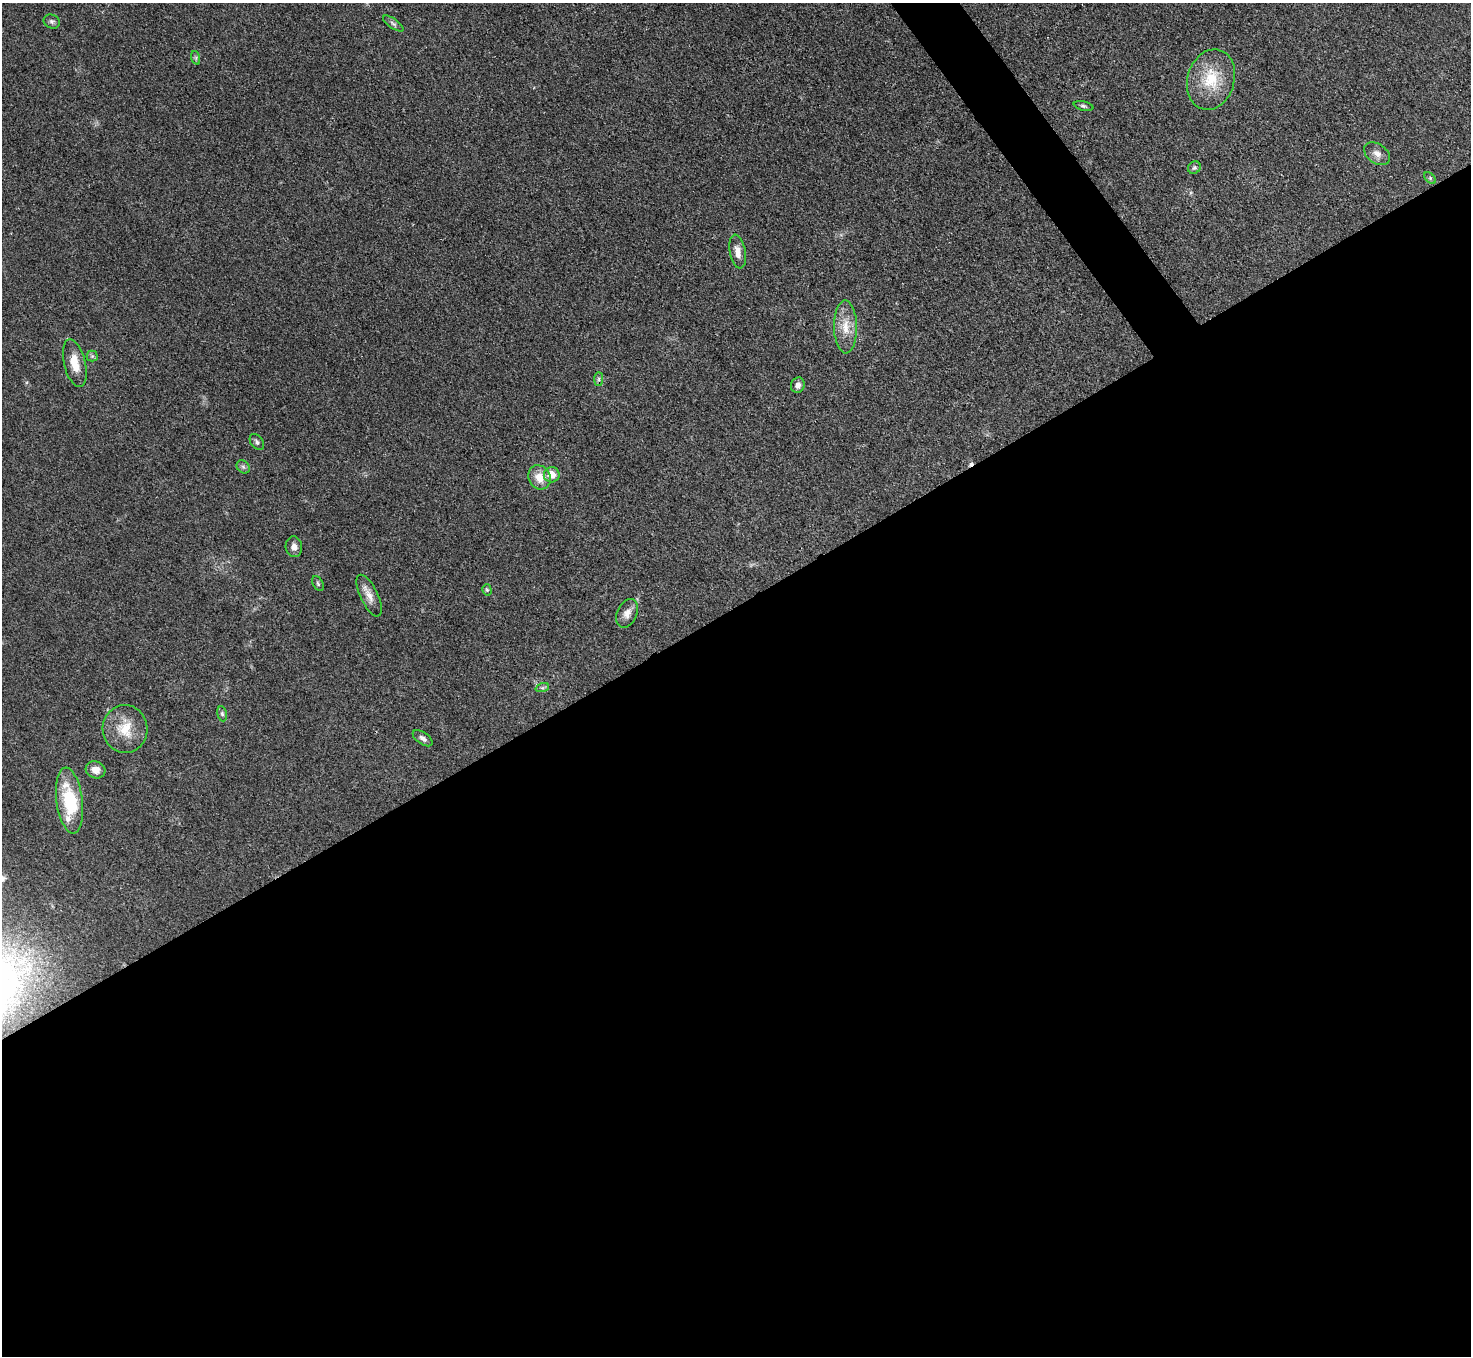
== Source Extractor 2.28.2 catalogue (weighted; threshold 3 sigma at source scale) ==
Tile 15 of 4 x 4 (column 3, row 4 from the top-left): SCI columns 2939-4407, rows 297-1650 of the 5877 x 5870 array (HDU 1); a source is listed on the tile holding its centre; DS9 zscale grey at full resolution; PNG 1473 x 1358 px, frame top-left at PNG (2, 3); each listed source drawn as its Kron ellipse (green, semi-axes under 4 px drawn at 4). Shown black and unused: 57% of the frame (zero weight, under 3 of 4 exposures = <1% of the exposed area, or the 3 px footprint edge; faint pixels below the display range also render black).
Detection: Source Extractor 2.28.2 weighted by HDU 2 'WHT'; one run over the whole footprint, this tile lists its part. Background 0.0533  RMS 0.005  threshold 0.0226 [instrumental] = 3 sigma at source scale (4.5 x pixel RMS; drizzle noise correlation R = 1.50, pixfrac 1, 0.05/0.05 arcsec/px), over >= 5 px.
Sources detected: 30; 1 cosmic-ray / hot-pixel residue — neither listed nor drawn; the other 29 listed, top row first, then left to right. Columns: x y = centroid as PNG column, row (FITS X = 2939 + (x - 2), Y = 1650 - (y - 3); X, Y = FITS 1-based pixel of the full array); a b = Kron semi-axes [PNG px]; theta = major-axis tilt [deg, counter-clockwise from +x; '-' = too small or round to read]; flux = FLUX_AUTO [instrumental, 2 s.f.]
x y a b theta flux
52 21 8 6 -25 1.3
393 24 12 4 -36 1.4
196 58 7 4 -72 0.91
1211 80 31 23 73 20
1083 106 10 4 -13 1.2
1377 154 14 10 -36 3.5
1194 168 7 6 - 1.1
1430 178 7 4 -46 0.8
738 252 17 8 -80 4.2
845 327 26 11 -89 9.2
92 356 5 5 - 0.81
75 363 24 10 -76 8.4
599 379 7 4 90 1.1
798 385 8 7 - 2.7
257 442 9 6 -53 1.3
243 467 7 6 - 1.2
552 475 8 7 - 6
539 477 12 11 - 7.4
294 547 10 8 -84 2.6
318 584 8 5 -63 0.97
487 590 6 4 -74 0.76
369 596 23 8 -64 4.9
627 613 15 9 65 3.8
542 688 7 4 18 0.9
222 714 7 5 -79 1.1
125 729 24 22 -88 14
423 738 11 6 -34 2.1
96 770 10 8 -18 4.3
69 801 33 13 -83 30